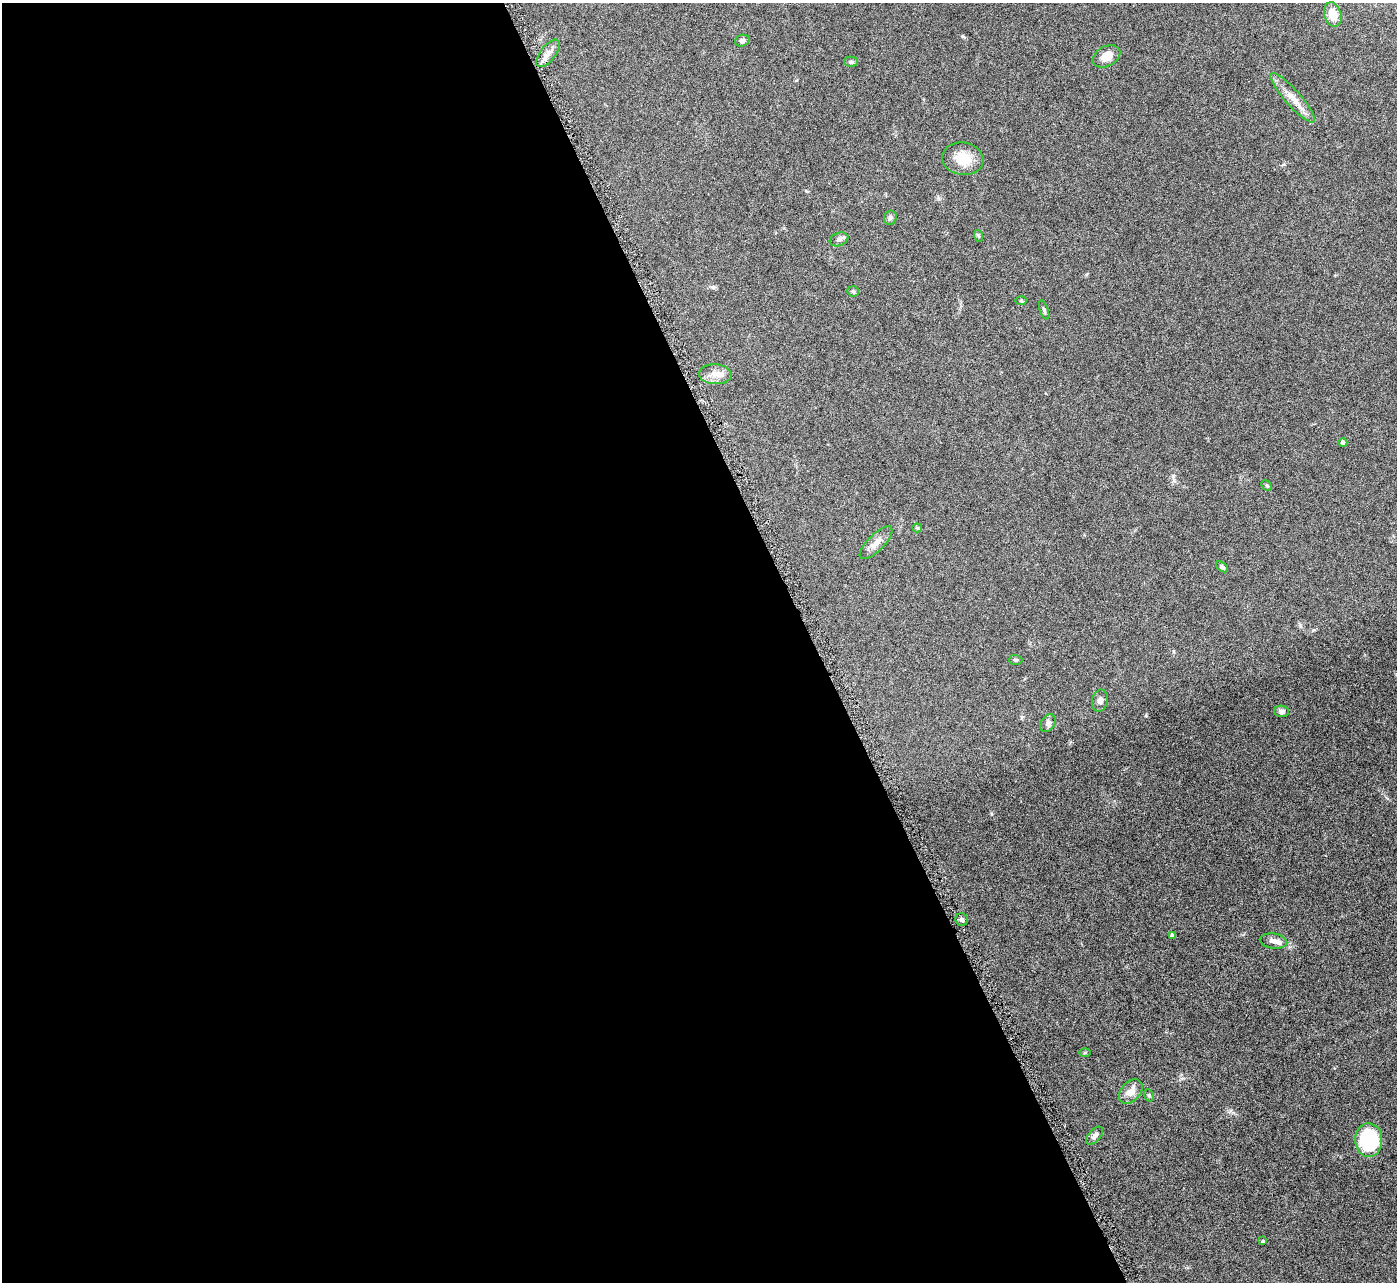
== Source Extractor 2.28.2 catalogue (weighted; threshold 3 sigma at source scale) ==
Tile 9 of 4 x 4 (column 1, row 3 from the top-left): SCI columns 3-1397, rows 1571-2850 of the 5582 x 5570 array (HDU 1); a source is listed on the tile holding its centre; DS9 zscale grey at full resolution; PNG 1399 x 1284 px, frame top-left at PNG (2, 3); each listed source drawn as its Kron ellipse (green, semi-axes under 4 px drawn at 4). Shown black and unused: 58% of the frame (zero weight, under 4 of 8 exposures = <1% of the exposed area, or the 3 px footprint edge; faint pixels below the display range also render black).
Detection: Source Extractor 2.28.2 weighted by HDU 2 'WHT'; one run over the whole footprint, this tile lists its part. Background 0.106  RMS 0.0064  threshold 0.0264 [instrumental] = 3 sigma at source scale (4.09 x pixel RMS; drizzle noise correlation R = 1.36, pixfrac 0.8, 0.05/0.05 arcsec/px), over >= 5 px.
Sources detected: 32; all 32 listed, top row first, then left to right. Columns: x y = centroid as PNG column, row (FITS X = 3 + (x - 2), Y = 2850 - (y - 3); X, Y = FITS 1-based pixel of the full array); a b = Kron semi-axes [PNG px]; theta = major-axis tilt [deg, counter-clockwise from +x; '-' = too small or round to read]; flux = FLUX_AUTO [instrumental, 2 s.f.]
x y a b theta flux
1333 14 13 8 -73 8.5
742 41 7 6 - 1.6
548 53 16 7 52 4
1106 56 15 10 28 6.3
851 62 7 5 1 1.3
1293 98 32 8 -49 7.7
963 159 21 16 -8 12
890 218 7 6 - 1.3
979 236 6 4 -70 0.73
839 239 10 6 21 1.7
853 291 6 5 - 0.87
1021 301 6 4 -1 0.66
1044 310 10 3 -70 0.96
715 374 16 10 -4 5.8
1343 442 4 4 - 1.9
1267 485 6 4 -47 0.87
917 528 5 4 - 0.88
876 543 21 8 45 4.9
1222 567 7 4 -40 1.3
1015 660 7 5 -1 0.99
1100 701 11 8 80 2.8
1282 711 7 6 - 1.8
1048 723 9 6 56 1.8
962 920 6 6 - 1.6
1172 935 4 4 - 1.8
1273 941 14 7 -7 3.4
1085 1052 6 4 1 0.68
1131 1092 14 9 48 5.6
1149 1095 6 4 -69 0.79
1095 1136 11 6 48 2.1
1369 1140 17 13 -88 41
1263 1241 4 4 - 0.53
Unlisted compact peaks at least as high as the median listed source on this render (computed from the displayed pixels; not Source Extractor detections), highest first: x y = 1146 715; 1173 476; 962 36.